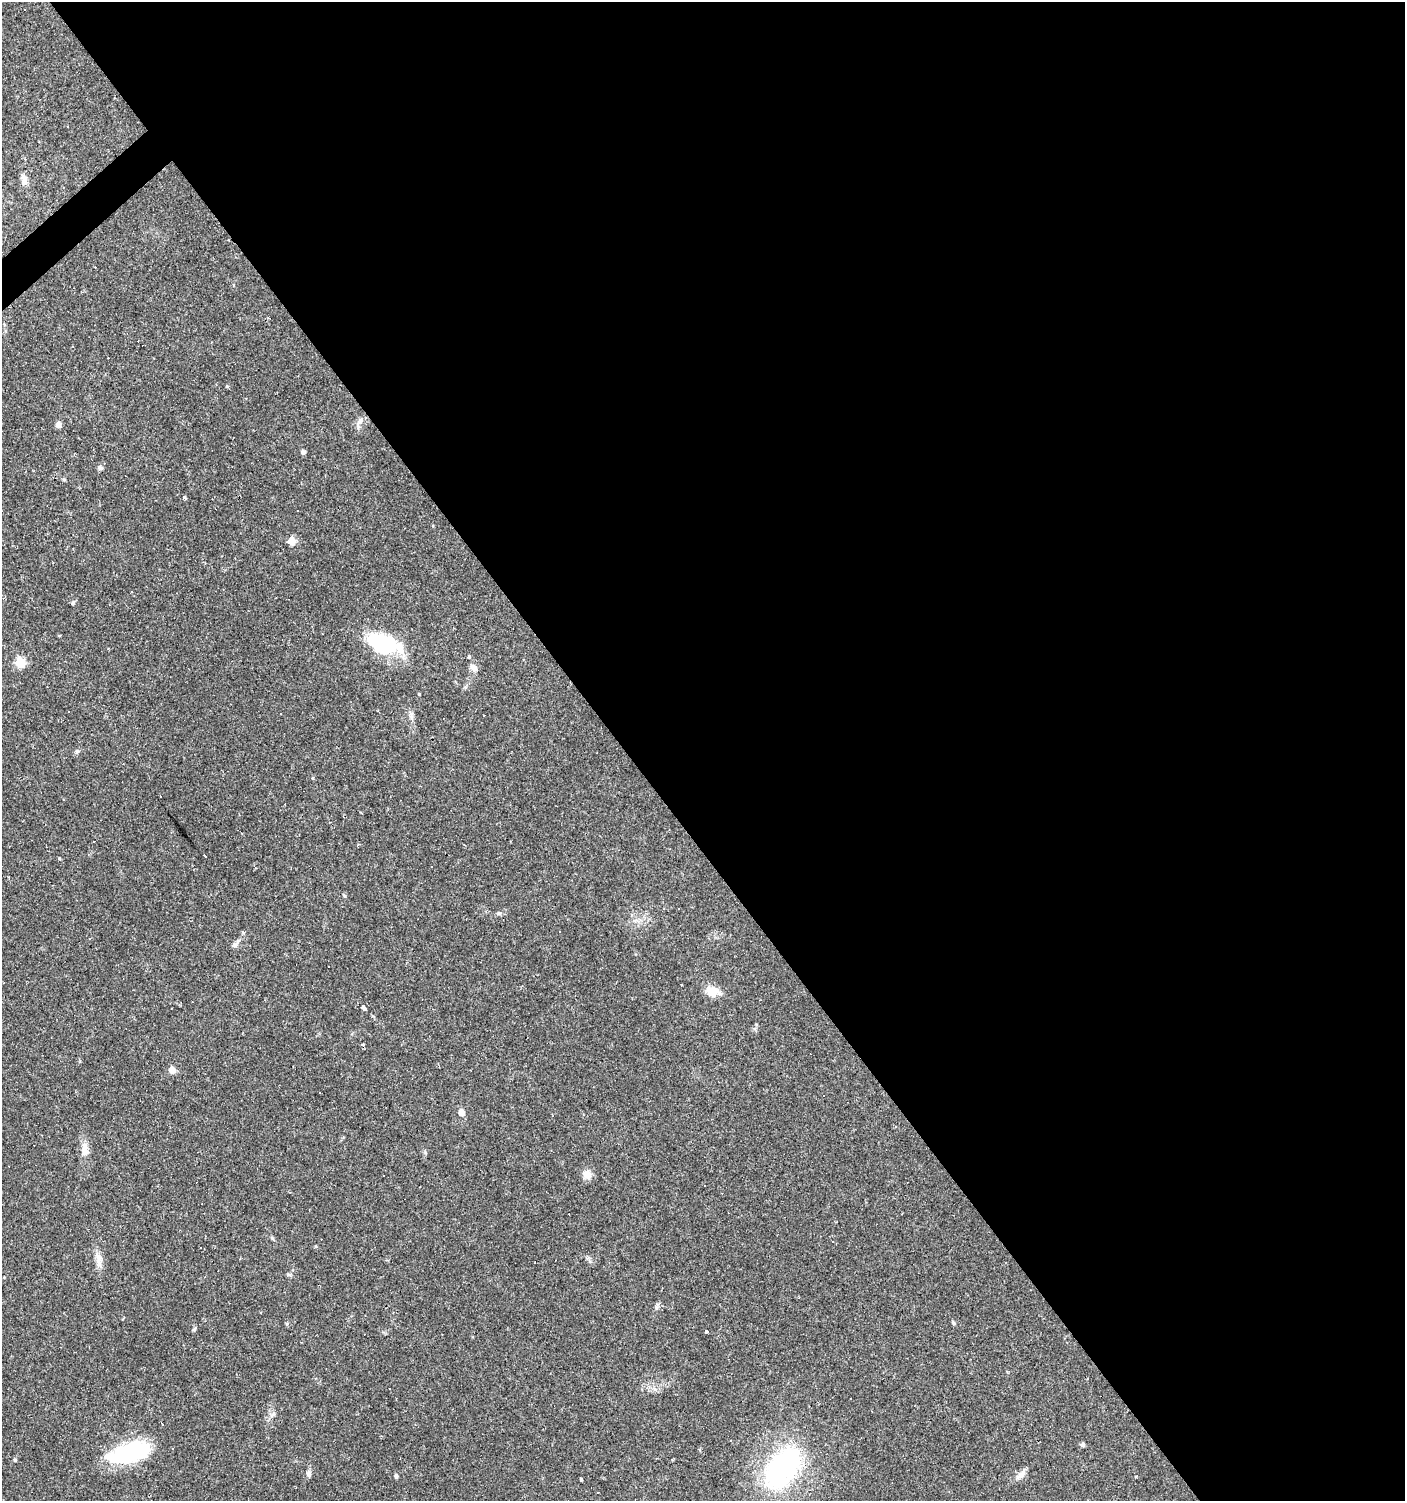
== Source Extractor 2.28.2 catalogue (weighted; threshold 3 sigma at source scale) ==
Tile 8 of 4 x 4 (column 4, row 2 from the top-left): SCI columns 4348-5750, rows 2999-4497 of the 5951 x 5996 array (HDU 1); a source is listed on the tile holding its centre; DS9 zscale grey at full resolution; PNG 1407 x 1503 px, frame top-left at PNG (2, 2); no overlay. Shown black and unused: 56% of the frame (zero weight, under 2 of 3 exposures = <1% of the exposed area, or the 3 px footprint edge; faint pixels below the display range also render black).
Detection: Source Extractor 2.28.2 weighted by HDU 2 'WHT'; one run over the whole footprint, this tile lists its part. Background 0.0314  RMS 0.0036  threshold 0.0161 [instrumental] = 3 sigma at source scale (4.5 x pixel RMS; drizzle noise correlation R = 1.50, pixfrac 1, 0.0396/0.0396 arcsec/px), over >= 5 px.
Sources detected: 89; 38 cosmic-ray / hot-pixel residue — not listed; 1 inside a brighter listed object's ellipse — not listed separately; the other 50 listed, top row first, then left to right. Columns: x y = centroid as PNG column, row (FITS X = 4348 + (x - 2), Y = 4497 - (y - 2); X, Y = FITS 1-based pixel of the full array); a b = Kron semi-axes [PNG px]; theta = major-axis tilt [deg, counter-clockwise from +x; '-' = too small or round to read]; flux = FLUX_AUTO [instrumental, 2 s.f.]
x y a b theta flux
25 10 2 2 - 0.31
24 180 16 8 -84 2.3
360 421 13 7 61 1.8
58 425 8 6 77 1.2
303 452 4 4 - 1.2
100 468 6 6 - 0.82
64 479 6 4 -2 0.42
185 498 4 3 - 0.69
404 528 3 2 - 0.22
292 541 6 5 - 7.2
73 602 7 4 62 0.56
381 644 30 18 -21 32
469 657 4 4 - 0.38
20 662 6 5 - 23
474 668 11 7 -40 1.7
419 694 3 3 - 0.31
484 716 2 2 - 0.32
77 752 7 4 45 0.64
160 796 3 2 - 0.48
205 856 4 3 - 1.1
431 867 3 2 - 0.37
499 913 6 4 19 0.59
235 944 7 4 -19 0.75
329 966 3 2 - 0.45
681 984 3 3 - 0.81
712 991 18 11 -15 4.6
364 1007 5 3 - 5.8
172 1070 5 5 - 6
461 1113 5 5 - 4
896 1127 3 3 - 0.59
85 1149 17 10 -82 3.1
587 1175 12 11 - 2.7
419 1187 2 2 - 0.23
272 1238 6 4 -71 0.46
200 1248 3 2 - 0.26
98 1261 17 7 -84 2.7
953 1323 6 5 - 0.51
194 1329 6 4 45 0.48
706 1331 4 3 - 0.45
162 1424 3 3 - 2.7
731 1441 3 2 - 0.6
1083 1445 6 5 - 0.71
129 1452 49 20 17 32
15 1460 4 4 - 0.51
782 1468 43 24 55 68
309 1474 9 6 -86 1.1
1021 1474 19 7 43 2.3
396 1476 5 4 - 0.79
1136 1476 3 3 - 0.37
581 1479 3 3 - 0.8
Unlisted compact peaks at least as high as the median listed source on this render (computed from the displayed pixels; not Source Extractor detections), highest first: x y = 59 858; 313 778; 227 386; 656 1307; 288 1274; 425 1152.